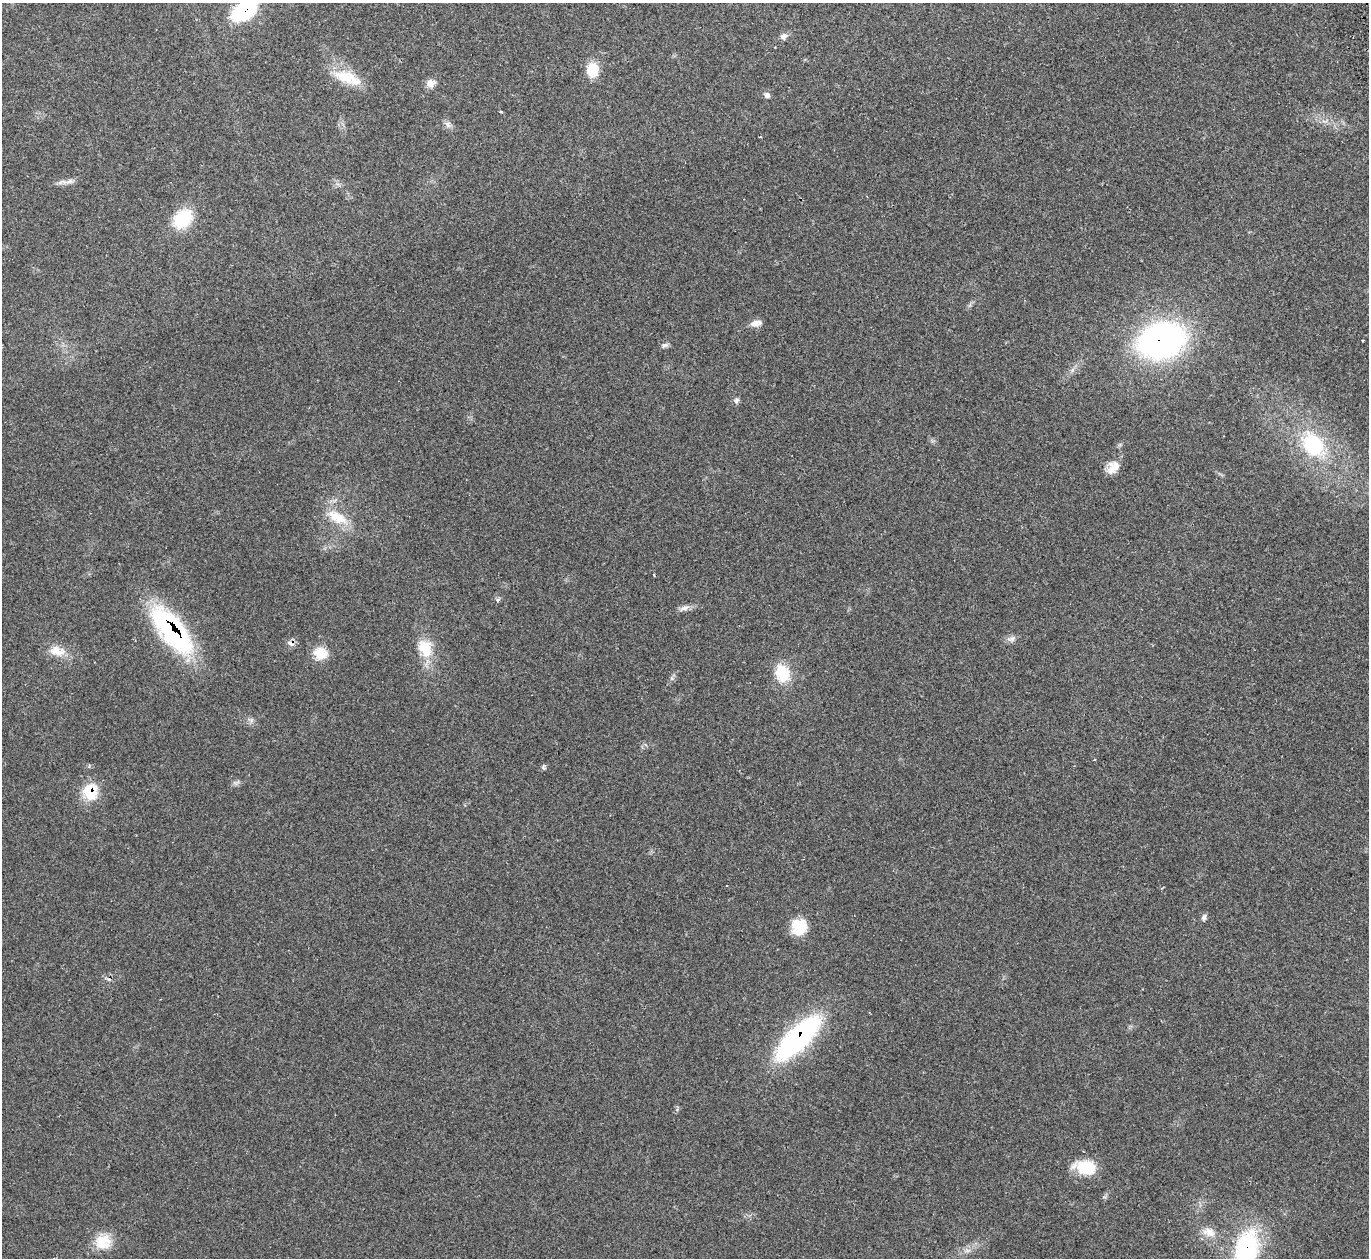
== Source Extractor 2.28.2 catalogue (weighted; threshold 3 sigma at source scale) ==
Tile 10 of 4 x 4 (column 2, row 3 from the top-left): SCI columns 1420-2786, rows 1439-2694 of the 5588 x 5512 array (HDU 1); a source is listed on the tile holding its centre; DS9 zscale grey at full resolution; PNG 1371 x 1260 px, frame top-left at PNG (2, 3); no overlay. Shown black and unused: <1% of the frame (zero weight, under 2 of 3 exposures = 3% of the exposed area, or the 3 px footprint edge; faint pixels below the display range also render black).
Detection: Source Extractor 2.28.2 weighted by HDU 2 'WHT'; one run over the whole footprint, this tile lists its part. Background 0.0987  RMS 0.0078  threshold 0.0352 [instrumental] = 3 sigma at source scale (4.5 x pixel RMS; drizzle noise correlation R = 1.50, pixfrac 1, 0.05/0.05 arcsec/px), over >= 5 px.
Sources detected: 37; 1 cosmic-ray / hot-pixel residue — not listed; the other 36 listed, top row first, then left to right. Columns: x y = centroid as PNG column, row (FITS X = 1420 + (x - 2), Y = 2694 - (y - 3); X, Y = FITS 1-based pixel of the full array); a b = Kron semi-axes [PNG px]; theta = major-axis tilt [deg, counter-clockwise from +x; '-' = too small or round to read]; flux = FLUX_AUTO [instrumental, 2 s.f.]
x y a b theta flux
244 11 33 19 36 47
783 36 9 7 40 3.2
592 70 18 14 82 14
347 78 41 14 -20 22
430 83 11 10 - 5.5
767 95 8 6 -52 2.5
501 112 4 2 - 0.78
448 125 8 4 -54 2.4
68 182 16 6 14 4.3
183 219 26 19 48 28
756 323 13 7 12 5.4
1363 340 3 3 - 1.5
1161 341 38 27 16 240
665 345 9 5 11 2
736 401 8 6 50 2
1313 445 27 20 -52 56
1113 467 17 12 50 8.9
337 517 31 14 -28 18
498 600 6 5 - 1.5
684 608 15 6 15 3.8
172 630 55 21 -51 130
1012 639 10 7 15 3.1
291 643 11 6 -26 3.3
425 648 25 17 -71 20
57 651 24 13 -11 11
320 653 17 14 -13 12
782 673 20 16 -72 24
1094 760 3 2 - 0.75
90 792 21 18 -81 21
1204 917 8 6 70 2.1
799 927 19 17 76 18
798 1038 49 18 45 160
1085 1167 25 15 -8 23
1209 1232 18 12 -21 8.7
103 1242 21 19 28 16
1246 1249 39 26 79 85
Overlapping masked pixels (flux is a lower limit): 7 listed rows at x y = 244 11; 1161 341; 172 630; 291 643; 90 792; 798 1038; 1246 1249
Isophote crosses this tile's border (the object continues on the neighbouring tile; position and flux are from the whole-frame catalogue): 2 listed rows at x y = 244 11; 1246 1249
Unlisted compact peaks at least as high as the median listed source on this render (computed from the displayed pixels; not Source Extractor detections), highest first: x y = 543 767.